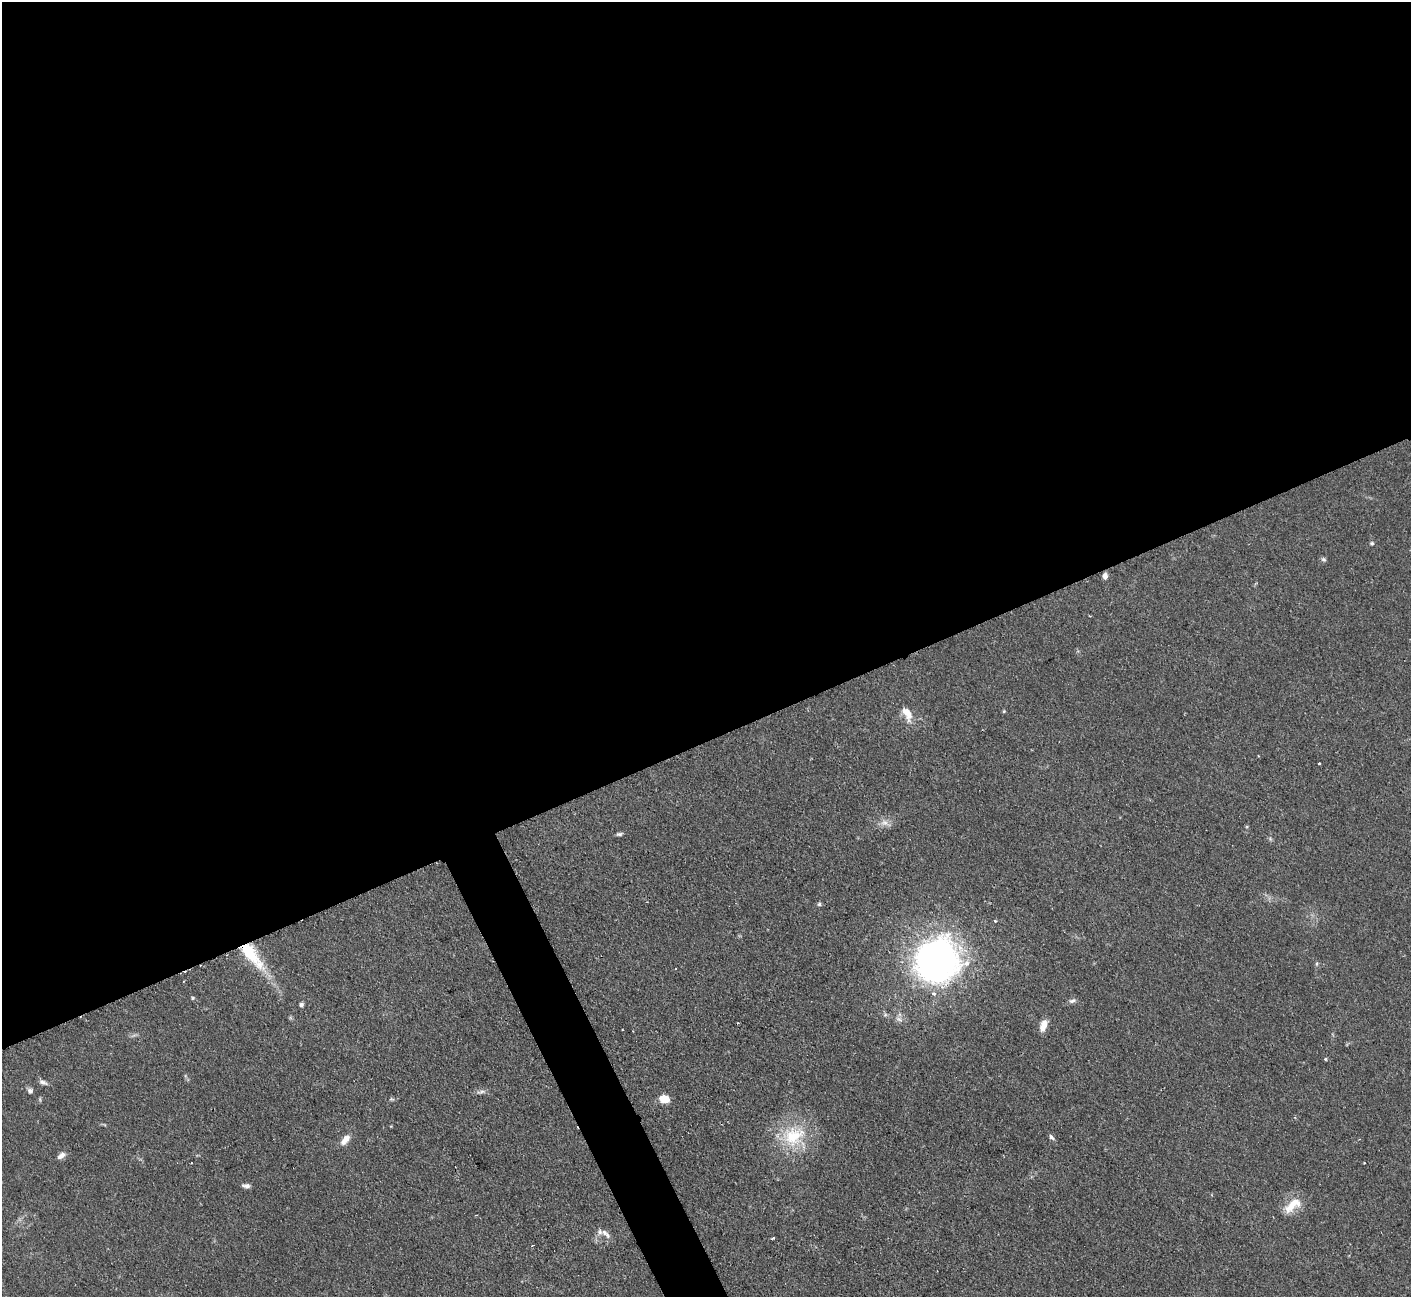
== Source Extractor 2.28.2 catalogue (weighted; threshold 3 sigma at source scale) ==
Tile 2 of 4 x 4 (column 2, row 1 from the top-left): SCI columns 1409-2817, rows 4174-5468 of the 5636 x 5623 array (HDU 1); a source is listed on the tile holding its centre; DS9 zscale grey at full resolution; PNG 1413 x 1299 px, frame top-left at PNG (2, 2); no overlay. Shown black and unused: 59% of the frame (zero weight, under 2 of 3 exposures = <1% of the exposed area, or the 3 px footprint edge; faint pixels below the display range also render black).
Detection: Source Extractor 2.28.2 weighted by HDU 2 'WHT'; one run over the whole footprint, this tile lists its part. Background 0.0825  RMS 0.0058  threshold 0.026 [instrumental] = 3 sigma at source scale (4.5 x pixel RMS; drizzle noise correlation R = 1.50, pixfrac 1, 0.05/0.05 arcsec/px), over >= 5 px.
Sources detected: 37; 1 cosmic-ray / hot-pixel residue — not listed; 3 inside a brighter listed object's ellipse — not listed separately; the other 33 listed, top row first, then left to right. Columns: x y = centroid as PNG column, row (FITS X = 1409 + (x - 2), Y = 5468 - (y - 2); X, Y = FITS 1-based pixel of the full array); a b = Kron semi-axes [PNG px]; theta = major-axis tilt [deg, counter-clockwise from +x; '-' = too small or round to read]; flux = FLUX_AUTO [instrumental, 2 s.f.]
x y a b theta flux
1372 543 5 5 - 0.91
1324 559 7 5 -19 1.1
1105 576 7 5 87 2.5
1004 711 5 3 - 0.54
907 713 19 9 -61 7.9
1258 756 4 2 - 0.41
1319 763 3 3 - 0.99
884 823 11 9 -13 3.8
619 834 8 4 6 1.2
819 904 5 5 - 0.96
995 921 4 3 - 0.82
251 955 43 13 -51 32
937 960 53 49 41 180
1317 963 6 4 90 0.82
193 998 5 4 - 0.72
1072 1001 10 6 19 1.8
301 1005 5 4 - 1.5
899 1019 11 5 -23 2.2
1043 1025 13 7 70 6.5
1325 1059 4 3 - 0.78
43 1082 10 5 -23 2.1
30 1091 7 6 - 1.8
482 1091 8 5 16 1.6
392 1099 6 4 -17 0.77
664 1099 10 8 -10 7.7
793 1136 35 28 24 33
1051 1137 8 5 -51 1.4
345 1140 16 7 49 5.1
61 1155 11 6 35 3
246 1186 9 5 -7 2.1
1292 1205 26 11 52 10
600 1232 9 9 - 2.9
773 1238 3 3 - 0.72
Overlapping masked pixels (flux is a lower limit): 1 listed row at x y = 251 955